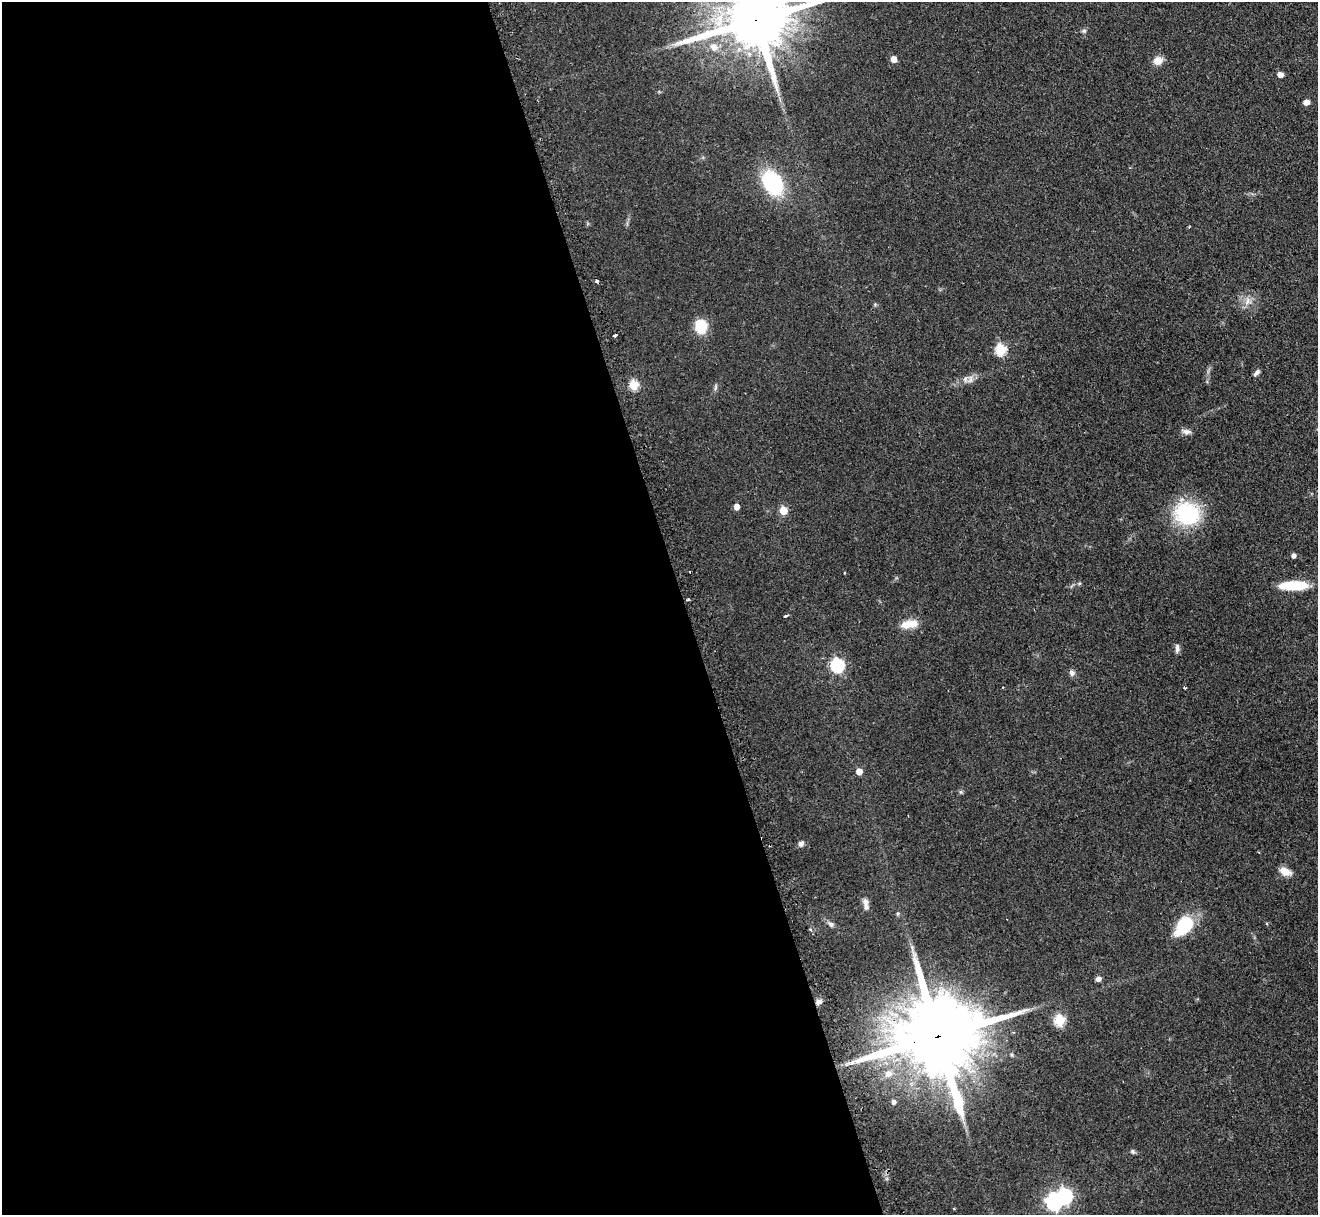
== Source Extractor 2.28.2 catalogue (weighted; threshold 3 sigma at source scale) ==
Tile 9 of 4 x 4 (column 1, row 3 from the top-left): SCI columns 38-1353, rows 1384-2596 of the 5340 x 5316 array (HDU 1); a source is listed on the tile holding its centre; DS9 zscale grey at full resolution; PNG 1320 x 1217 px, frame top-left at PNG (2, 2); no overlay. Shown black and unused: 52% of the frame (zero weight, under 2 of 3 exposures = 4% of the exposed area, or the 3 px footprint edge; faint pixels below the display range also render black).
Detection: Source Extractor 2.28.2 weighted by HDU 2 'WHT'; one run over the whole footprint, this tile lists its part. Background 0.0738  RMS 0.0062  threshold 0.0277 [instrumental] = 3 sigma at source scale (4.5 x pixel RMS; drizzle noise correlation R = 1.50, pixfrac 1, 0.05/0.05 arcsec/px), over >= 5 px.
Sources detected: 52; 1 inside a brighter object's white glare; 3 cosmic-ray / hot-pixel residue — not listed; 1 inside a brighter listed object's ellipse — not listed separately; the other 47 listed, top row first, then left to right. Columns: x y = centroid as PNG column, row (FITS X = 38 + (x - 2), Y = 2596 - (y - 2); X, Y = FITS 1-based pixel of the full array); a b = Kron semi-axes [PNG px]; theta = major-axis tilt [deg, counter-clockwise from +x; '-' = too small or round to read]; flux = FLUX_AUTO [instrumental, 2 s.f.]
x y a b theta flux
755 20 24 16 15 6300
1084 31 6 5 - 1.1
714 47 11 9 -49 5.2
894 59 5 5 - 5.6
1158 61 11 9 18 5.2
1280 74 5 4 - 4.7
1306 102 6 5 - 3.6
772 183 22 15 -59 51
1189 227 4 2 - 0.46
1247 301 12 7 70 3.5
701 327 11 9 -86 23
1001 350 6 5 - 45
1257 373 9 4 48 1.7
970 379 13 7 69 2.9
634 385 5 5 - 28
715 387 9 4 81 1.2
1186 431 12 6 -10 2.5
736 507 5 4 - 4.2
783 510 5 5 - 17
1187 514 26 23 -9 51
1293 555 4 4 - 2.5
844 573 3 2 - 0.5
1294 585 30 9 1 21
688 600 3 3 - 2.6
785 616 4 3 - 2.4
909 624 22 10 11 8.5
1177 649 12 5 88 1.9
837 665 6 6 - 87
1072 673 8 7 - 2
1185 688 3 3 - 0.95
859 771 5 5 - 6.5
961 792 6 4 -72 0.81
801 844 7 6 - 2
1285 871 14 8 -22 6
866 907 11 8 -71 2.6
898 914 6 5 - 0.9
831 924 8 6 -29 1.8
1184 926 25 15 49 27
811 930 4 3 - 0.71
1098 979 6 5 - 2.5
819 1002 8 6 15 2.1
1059 1020 6 5 - 44
937 1036 35 21 15 11000
888 1073 12 9 28 5
893 1102 5 5 - 1.9
1133 1151 6 5 - 1.2
1054 1202 7 6 - 140
Overlapping masked pixels (flux is a lower limit): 3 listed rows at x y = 755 20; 819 1002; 937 1036
Isophote crosses this tile's border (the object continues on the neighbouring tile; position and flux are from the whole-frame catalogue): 1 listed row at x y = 755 20